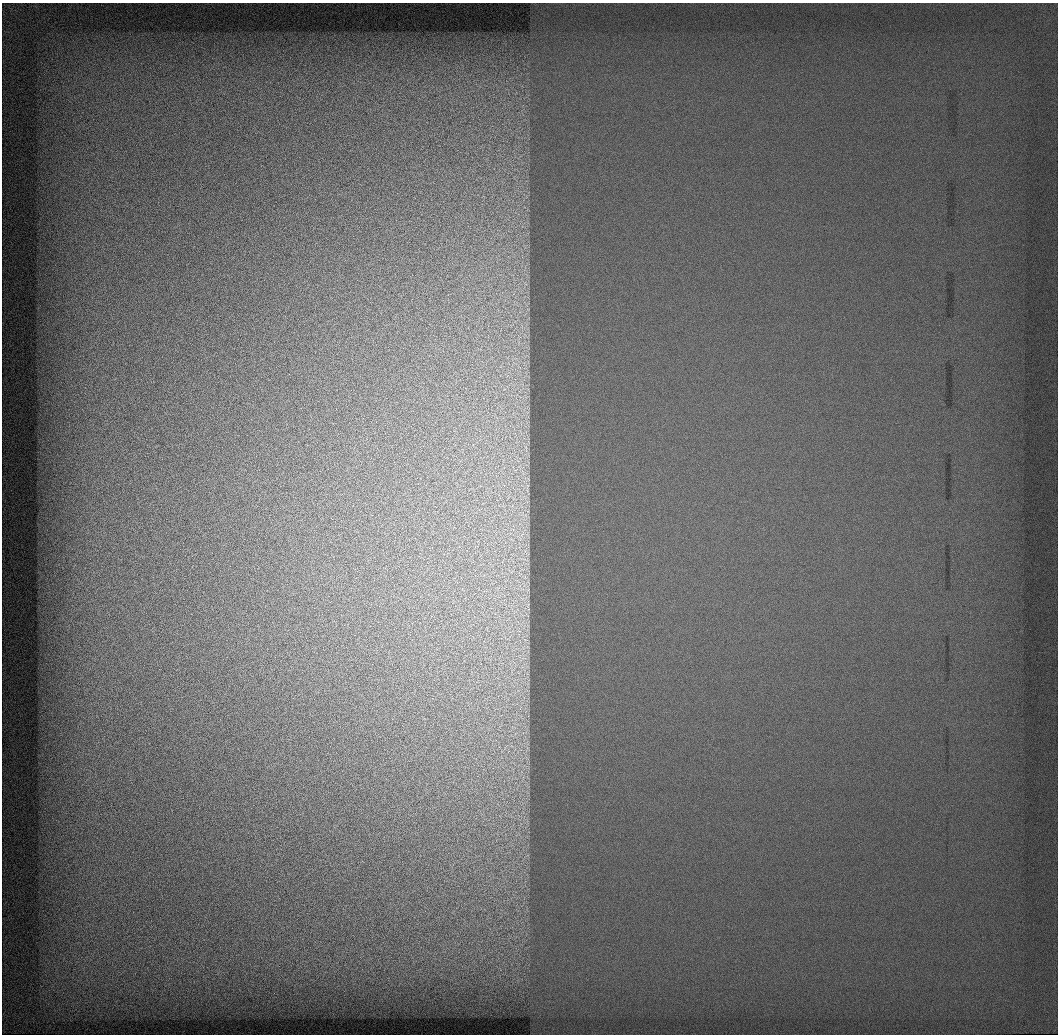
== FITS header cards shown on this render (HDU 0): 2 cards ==
NAXIS1  =                 1056 / Length of Axis 1 (Serial)
NAXIS2  =                 1032 / Length of Axis 2 (Parallel)

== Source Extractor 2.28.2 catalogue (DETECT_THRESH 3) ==
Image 1056 x 1032 px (HDU 0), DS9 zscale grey, 1 PNG px = 1 image px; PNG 1060 x 1036 px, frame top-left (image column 1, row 1032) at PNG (2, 3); no overlay
Background 523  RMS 2.8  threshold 8.29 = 3 sigma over >= 5 px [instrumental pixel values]
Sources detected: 21; all 21 listed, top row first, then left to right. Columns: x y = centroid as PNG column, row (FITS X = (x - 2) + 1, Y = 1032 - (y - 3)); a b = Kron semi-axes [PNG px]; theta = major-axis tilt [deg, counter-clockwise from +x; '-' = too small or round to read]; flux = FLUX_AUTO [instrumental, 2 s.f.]
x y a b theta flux
518 342 7 4 -71 520
519 367 9 3 -32 560
526 397 10 5 -57 730
527 412 7 4 -17 380
526 448 16 6 -74 1600
518 477 11 3 -78 760
527 489 26 8 -83 3000
524 497 20 9 0 2400
523 515 25 12 -27 3700
527 535 22 13 -79 3000
519 538 17 8 -50 2700
526 552 17 16 - 3000
523 559 27 6 -11 1800
524 584 14 9 -53 2300
528 605 19 10 -79 2400
522 615 15 7 -31 1800
524 627 12 5 64 1200
525 640 9 6 -20 810
523 648 9 7 55 1100
523 659 18 6 28 1600
527 673 6 5 - 430